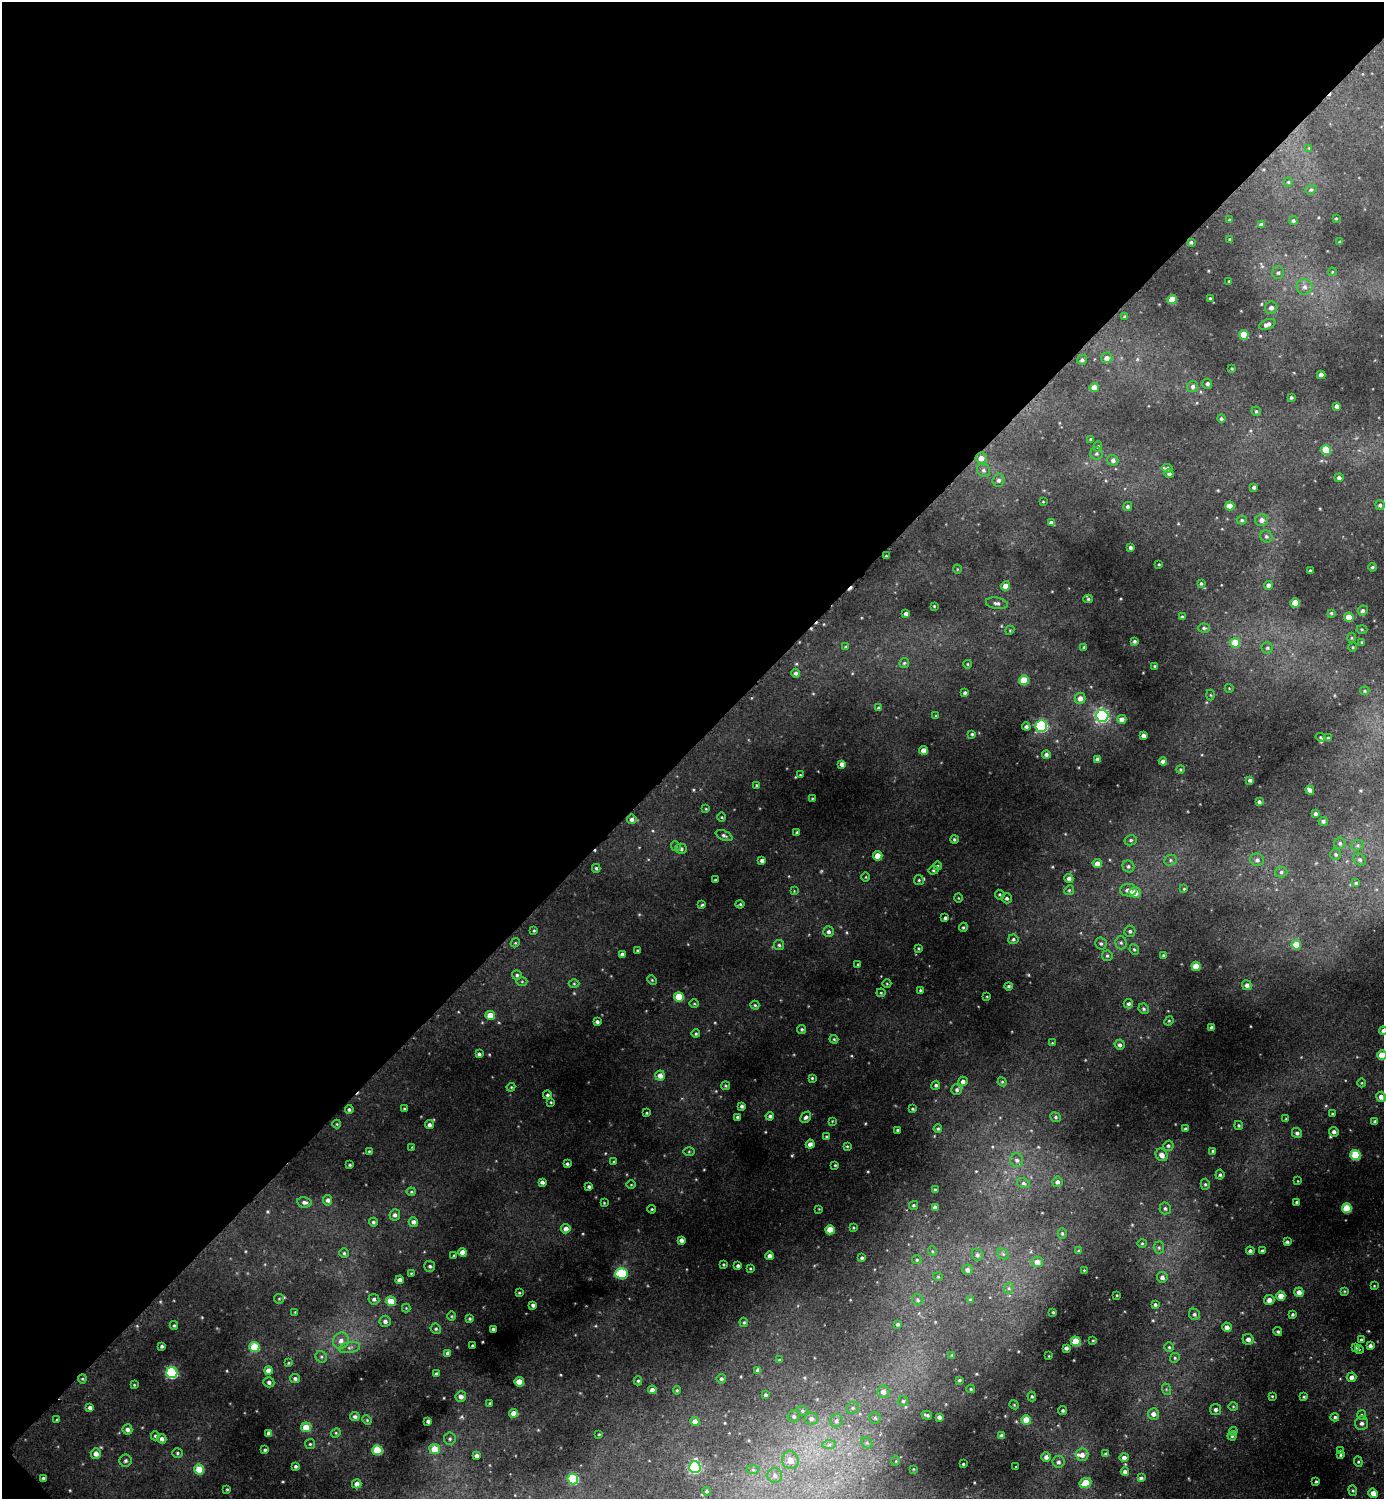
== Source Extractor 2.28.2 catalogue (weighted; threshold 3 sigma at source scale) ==
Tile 5 of 4 x 4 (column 1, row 2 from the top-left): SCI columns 164-1545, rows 2999-4495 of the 5996 x 5997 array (HDU 1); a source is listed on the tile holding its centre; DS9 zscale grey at full resolution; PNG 1386 x 1501 px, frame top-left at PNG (2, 2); each listed source drawn as its Kron ellipse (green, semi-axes under 4 px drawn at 4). Shown black and unused: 50% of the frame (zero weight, under 2 of 3 exposures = <1% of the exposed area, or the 3 px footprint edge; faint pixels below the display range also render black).
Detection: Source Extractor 2.28.2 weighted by HDU 2 'WHT'; one run over the whole footprint, this tile lists its part. Background 0.0503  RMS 0.0059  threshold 0.0264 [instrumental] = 3 sigma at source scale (4.5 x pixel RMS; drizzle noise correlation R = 1.50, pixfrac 1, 0.05/0.05 arcsec/px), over >= 5 px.
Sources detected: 458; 2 too faint to see at this stretch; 1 cosmic-ray / hot-pixel residue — neither listed nor drawn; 4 inside a brighter listed object's ellipse — not listed separately; the other 451 listed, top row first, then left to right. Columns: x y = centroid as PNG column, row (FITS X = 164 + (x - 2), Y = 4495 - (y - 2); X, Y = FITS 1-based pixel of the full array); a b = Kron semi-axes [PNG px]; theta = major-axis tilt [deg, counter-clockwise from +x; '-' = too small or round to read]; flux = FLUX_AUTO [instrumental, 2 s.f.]
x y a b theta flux
1309 148 4 4 - 0.49
1288 182 4 4 - 0.73
1311 190 6 4 19 0.94
1336 218 3 2 - 0.51
1229 220 3 3 - 0.54
1293 221 4 4 - 0.93
1261 225 4 3 - 1.6
1230 240 4 3 - 0.86
1340 241 4 3 - 0.53
1191 242 4 3 - 0.95
1332 272 4 3 - 0.54
1278 273 6 6 - 1.4
1229 281 3 2 - 0.44
1305 287 8 7 - 2.7
1210 298 3 3 - 0.79
1172 299 4 4 - 12
1271 308 6 6 - 2.3
1125 317 4 3 - 0.94
1267 324 8 5 22 3
1244 335 5 4 - 13
1107 358 5 5 - 3.1
1082 360 5 5 - 1.5
1232 369 4 3 - 0.57
1321 375 4 4 - 4.6
1207 384 5 5 - 1.3
1193 386 5 5 - 1.7
1094 387 4 4 - 6.7
1291 397 3 3 - 1.1
1337 406 4 4 - 2.3
1256 411 5 4 - 0.92
1221 419 4 4 - 1
1090 439 4 3 - 0.71
1098 446 5 4 - 0.94
1326 450 5 5 - 20
1097 453 6 6 - 1.4
981 458 6 5 - 4.2
1113 460 5 5 - 1.7
1167 468 5 4 - 1.2
983 470 7 6 - 1.6
1169 474 5 4 - 1.6
1339 478 4 4 - 1.5
998 480 6 6 - 2
1254 487 3 3 - 1.3
1043 502 3 2 - 0.38
1380 505 5 4 - 1.2
1128 506 4 4 - 1.3
1230 506 4 4 - 6.8
1242 520 5 4 - 0.82
1262 520 6 6 - 2.7
1051 522 4 4 - 1.2
1266 536 6 5 - 1.2
1130 547 3 3 - 1.3
886 556 3 2 - 0.51
1159 564 3 2 - 0.45
1372 567 4 3 - 0.89
957 569 4 3 - 0.46
1310 571 3 3 - 0.85
1201 583 3 3 - 0.66
1269 585 4 4 - 2.2
1005 586 5 4 - 5
1088 599 5 4 - 0.89
997 603 11 6 -8 2.1
1295 603 4 4 - 16
934 606 3 3 - 0.52
1363 611 5 5 - 1.4
906 613 4 3 - 1.7
1331 613 3 3 - 0.7
1182 617 3 3 - 0.87
1349 617 4 4 - 8
1204 628 6 4 -2 1.2
1362 629 5 3 - 0.66
1010 630 4 3 - 0.55
1352 638 5 3 - 0.6
1134 641 4 3 - 1
1362 642 4 3 - 0.57
1235 643 5 5 - 14
846 647 4 3 - 0.73
1084 647 3 3 - 0.68
1353 647 5 3 - 0.5
1267 648 5 5 - 1.1
904 663 5 5 - 0.85
968 664 4 3 - 0.46
1154 666 3 3 - 0.56
796 673 4 4 - 1.5
1024 680 5 5 - 18
1229 688 4 3 - 0.46
1365 691 5 4 - 0.74
965 693 3 3 - 1.1
1211 695 5 3 - 0.63
1080 698 5 5 - 3.7
879 708 4 4 - 1.2
936 716 4 3 - 0.53
1102 716 6 6 - 140
1122 719 4 4 - 3.1
1041 726 6 5 - 78
1026 727 4 4 - 1.5
972 734 4 4 - 0.88
1143 735 4 3 - 2.3
1320 737 5 3 - 0.54
1328 738 3 3 - 0.83
923 750 4 4 - 4.2
1046 754 4 4 - 1.8
1097 759 4 4 - 2.1
1163 761 4 4 - 3.5
842 764 4 4 - 3
1180 769 4 4 - 0.79
800 775 3 3 - 0.49
1250 780 4 3 - 1.3
757 785 4 3 - 0.73
1310 790 5 4 - 2.8
812 798 3 2 - 0.39
1259 802 4 3 - 1.3
706 809 4 3 - 0.46
1316 814 3 3 - 1.4
722 817 5 3 - 0.57
632 819 5 5 - 1.9
1323 821 4 4 - 1.5
797 832 3 3 - 0.92
724 836 9 4 -25 1.3
954 839 4 4 - 0.89
1131 840 6 5 - 1.2
1340 843 6 5 - 1.3
1357 845 6 5 - 1.1
676 846 5 4 - 0.85
681 849 6 5 - 1.5
1336 854 5 5 - 1.1
878 856 4 4 - 10
762 860 4 3 - 2.1
1170 860 6 5 - 1.2
1257 860 7 6 - 2
1360 860 7 5 -37 1.3
1097 864 5 4 - 5.1
938 866 4 3 - 0.51
1128 866 6 5 - 1.4
596 868 4 3 - 0.89
933 870 5 4 - 0.83
1281 872 6 5 - 1.4
866 877 4 3 - 0.52
1069 878 4 4 - 2.1
715 880 3 3 - 0.91
919 880 5 5 - 0.84
1356 883 4 4 - 0.94
1184 889 4 3 - 0.53
1069 890 5 4 - 0.88
1128 890 8 6 1 3.6
794 891 4 4 - 0.48
1135 892 5 5 - 7.5
1000 895 5 4 - 0.87
958 898 5 3 - 0.48
1007 898 5 5 - 1.2
740 904 4 3 - 0.77
702 905 4 4 - 0.85
945 918 3 3 - 1.1
963 927 5 4 - 0.79
534 931 4 4 - 0.65
1130 931 5 5 - 1.4
828 932 5 5 - 1.6
1013 939 5 4 - 0.98
515 943 4 3 - 0.58
1101 943 6 5 - 1.3
1121 943 6 5 - 1.4
1296 944 5 4 - 13
779 945 5 5 - 1.1
919 948 3 3 - 0.65
1134 950 5 4 - 0.95
637 951 3 3 - 0.67
622 954 4 4 - 1.4
1163 955 4 4 - 0.94
1107 956 5 5 - 1
858 964 3 3 - 0.63
1196 966 4 4 - 13
517 975 5 5 - 1.1
652 980 5 3 - 0.61
522 981 5 3 - 0.61
574 983 5 3 - 0.59
887 984 4 3 - 0.49
1247 985 5 4 - 2.3
1009 986 4 3 - 0.96
920 990 4 3 - 0.77
881 993 4 4 - 0.63
679 997 5 5 - 19
987 997 3 2 - 0.43
694 1004 5 3 - 0.63
1128 1004 4 4 - 1.3
755 1005 4 4 - 0.83
1144 1009 5 5 - 1.1
490 1015 4 4 - 8.5
1169 1021 5 4 - 0.67
597 1022 4 3 - 1.4
1212 1027 4 3 - 2
802 1029 4 4 - 1
1383 1031 4 4 - 1.7
696 1034 4 4 - 0.85
834 1039 4 3 - 0.66
1052 1043 3 3 - 0.45
1120 1045 5 5 - 1.6
479 1054 4 3 - 1.2
1382 1055 5 4 - 11
660 1076 5 5 - 3.5
812 1078 3 3 - 0.7
963 1081 5 4 - 2.2
1002 1082 4 4 - 0.76
1362 1083 4 3 - 0.47
936 1085 5 4 - 1.2
725 1086 4 4 - 0.77
511 1087 4 3 - 0.61
957 1090 5 5 - 1.4
547 1095 4 4 - 1.1
1381 1097 5 5 - 3
551 1102 3 3 - 0.54
742 1106 4 3 - 1.4
349 1109 4 4 - 1.2
404 1109 3 3 - 0.74
913 1109 4 3 - 0.77
647 1113 4 3 - 0.6
1332 1114 3 3 - 0.72
770 1116 4 4 - 1.2
737 1117 4 3 - 1.1
806 1117 6 4 46 1.6
1056 1117 5 4 - 0.99
1286 1119 4 3 - 0.61
832 1121 3 3 - 0.46
1375 1121 3 3 - 0.83
337 1124 4 4 - 0.53
429 1125 4 4 - 1.7
1239 1125 4 4 - 0.9
938 1129 4 4 - 0.84
1185 1129 3 3 - 0.94
897 1130 3 3 - 0.68
1334 1132 5 5 - 2.1
1297 1133 5 5 - 1.6
827 1137 4 3 - 0.85
810 1144 4 4 - 2.7
847 1146 4 4 - 0.68
1168 1146 5 5 - 1.3
412 1147 3 3 - 0.43
369 1151 3 3 - 0.62
1213 1151 4 3 - 1.2
689 1152 6 4 1 0.78
1162 1155 7 5 -52 3.7
1355 1155 5 5 - 29
1017 1160 7 6 - 2.1
614 1162 4 3 - 0.63
567 1164 3 3 - 1.1
350 1165 3 3 - 0.78
835 1165 3 3 - 0.57
1220 1175 5 4 - 1.2
1298 1181 3 2 - 0.35
542 1182 4 4 - 1.9
1057 1182 5 5 - 2.1
1023 1183 6 5 - 1.4
1205 1184 5 4 - 0.95
631 1185 4 3 - 0.49
589 1187 3 3 - 1.1
935 1190 4 3 - 0.91
411 1192 4 4 - 0.65
328 1200 5 4 - 1.8
304 1202 7 5 -8 1.7
1297 1202 3 3 - 1.1
604 1203 3 2 - 0.51
913 1205 4 4 - 0.88
935 1207 4 4 - 2.5
1165 1208 6 5 - 1.4
1347 1208 5 5 - 23
652 1209 4 3 - 0.68
819 1209 3 3 - 0.44
395 1215 5 5 - 1.9
373 1222 4 4 - 1.1
413 1222 5 4 - 2.1
853 1227 3 3 - 0.58
566 1229 5 4 - 3.4
830 1230 4 4 - 13
1062 1233 5 4 - 0.9
681 1240 4 4 - 2.5
1287 1242 3 3 - 0.91
1142 1243 4 4 - 0.72
1159 1247 6 5 - 1.2
932 1251 5 3 - 0.57
1078 1251 4 3 - 0.62
1250 1251 4 4 - 1.8
1262 1251 4 4 - 1.5
463 1252 4 4 - 7.2
344 1253 4 4 - 0.98
1003 1254 6 5 - 1.2
454 1255 4 2 - 0.55
977 1255 6 5 - 1.7
769 1256 4 4 - 2.7
862 1258 3 3 - 1
917 1260 5 4 - 0.69
1037 1262 6 5 - 4.4
723 1264 3 3 - 0.74
430 1266 5 5 - 1.4
738 1266 4 3 - 1.4
750 1268 3 3 - 0.64
967 1270 5 5 - 2
1084 1270 3 2 - 0.39
411 1273 4 3 - 0.48
622 1273 6 5 - 39
938 1277 5 3 - 0.51
1162 1277 5 5 - 2.2
400 1280 4 4 - 3.8
1374 1286 3 3 - 0.49
1009 1288 6 4 72 0.98
1344 1291 4 3 - 0.6
1299 1292 5 4 - 3.6
519 1293 3 3 - 0.6
1117 1295 3 2 - 0.44
1281 1296 5 4 - 6.9
279 1299 5 5 - 0.68
374 1299 5 5 - 1.6
918 1300 6 5 - 1.1
970 1300 4 3 - 1.6
1269 1300 5 5 - 4.1
391 1301 5 4 - 9
533 1305 4 3 - 1.8
1155 1305 4 4 - 1.1
406 1308 4 4 - 0.54
295 1312 3 3 - 0.38
1053 1312 3 3 - 0.68
1194 1314 6 5 - 1.3
1292 1315 4 3 - 0.98
452 1316 5 3 - 0.56
470 1319 4 4 - 0.75
385 1321 6 5 - 2.3
744 1322 5 4 - 0.78
898 1324 4 3 - 0.91
174 1325 4 4 - 0.8
1227 1327 5 4 - 3.3
436 1329 5 4 - 1
493 1329 3 3 - 1.2
1278 1332 4 4 - 0.96
1248 1339 5 5 - 2.7
1093 1340 4 2 - 0.51
1361 1340 4 3 - 1.3
341 1341 8 7 - 3.7
1076 1341 5 4 - 21
162 1346 3 3 - 1.1
473 1346 3 3 - 1.1
1370 1346 4 3 - 1.9
254 1347 5 5 - 22
1169 1347 5 5 - 0.83
350 1348 11 5 10 2.3
1066 1348 4 3 - 1.7
1356 1348 4 2 - 0.5
1359 1350 4 3 - 0.42
448 1353 4 3 - 1.6
952 1355 4 3 - 0.7
1049 1356 3 2 - 0.4
321 1357 6 5 - 1.2
1175 1358 5 4 - 0.82
779 1360 4 4 - 0.63
288 1363 4 3 - 0.59
269 1370 4 4 - 4.5
758 1370 4 4 - 2.8
172 1373 5 5 - 64
436 1374 3 3 - 1.3
1351 1377 5 4 - 2.7
295 1378 5 4 - 1.5
82 1379 4 4 - 0.75
721 1379 5 4 - 1.2
959 1380 4 3 - 0.9
638 1381 4 4 - 0.86
269 1382 5 5 - 1.5
519 1382 4 4 - 10
134 1385 3 3 - 0.54
971 1389 4 3 - 0.85
1166 1389 6 4 -72 0.73
652 1390 4 4 - 3.3
677 1390 4 4 - 0.69
883 1392 6 6 - 3.4
765 1395 4 3 - 0.86
461 1396 5 5 - 2.6
1032 1396 5 4 - 0.86
1272 1396 3 2 - 0.51
1304 1397 4 3 - 0.75
903 1401 5 5 - 0.96
490 1403 3 3 - 0.59
1014 1405 4 4 - 0.61
90 1407 4 4 - 1.9
1233 1407 5 3 - 0.61
853 1408 6 5 - 1.2
1215 1410 5 5 - 1.8
802 1411 6 4 -21 0.98
1063 1411 4 4 - 1
513 1413 4 4 - 4.8
1153 1414 5 5 - 3.6
927 1415 5 3 - 1.1
1362 1415 5 4 - 0.86
794 1416 6 5 - 1.4
355 1417 5 4 - 1.6
939 1417 4 4 - 2
1335 1417 4 4 - 1
811 1418 6 6 - 2.1
875 1418 6 5 - 1.2
57 1420 4 3 - 0.53
367 1420 5 4 - 0.66
1026 1420 5 4 - 12
428 1421 4 3 - 1.4
836 1421 7 6 - 2
695 1422 4 4 - 5.1
1362 1423 7 6 - 2.1
306 1427 5 5 - 10
127 1429 5 5 - 2.4
1233 1431 4 4 - 0.75
269 1433 4 4 - 3
336 1433 5 4 - 0.74
599 1434 3 3 - 0.53
155 1436 4 4 - 0.84
1002 1436 4 4 - 2.5
1232 1436 4 4 - 1.1
162 1439 5 4 - 2.1
450 1439 6 6 - 1.3
867 1443 6 5 - 1.3
310 1444 5 5 - 0.86
829 1445 7 4 2 1.5
435 1449 5 5 - 10
265 1450 4 3 - 0.98
377 1450 5 5 - 28
1340 1451 4 3 - 0.76
96 1453 5 5 - 3.8
177 1453 5 4 - 1
1106 1454 4 4 - 1.1
1082 1455 6 6 - 3.2
1340 1455 4 3 - 0.79
476 1456 4 3 - 1.8
1046 1457 4 4 - 2.3
1124 1457 5 4 - 1.9
790 1460 9 8 - 5.6
125 1461 6 6 - 1.4
896 1461 5 3 - 0.56
1058 1462 6 6 - 1.7
1358 1462 5 4 - 0.86
963 1464 3 3 - 0.66
296 1466 3 3 - 0.98
695 1467 6 5 - 85
1016 1467 3 2 - 0.38
199 1469 5 5 - 17
913 1469 4 2 - 0.4
753 1470 6 4 -2 1
1125 1472 4 4 - 2
775 1475 7 7 - 2.6
43 1478 3 3 - 1
1141 1478 4 3 - 1.2
573 1479 5 5 - 37
1316 1481 3 3 - 0.78
1085 1483 6 5 - 14
357 1484 5 4 - 3
227 1489 3 3 - 0.65
1353 1490 5 4 - 0.77
707 1491 4 3 - 0.75
1373 1493 5 4 - 5.1
Isophote crosses this tile's border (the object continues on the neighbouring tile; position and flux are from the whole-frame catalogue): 2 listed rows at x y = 1383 1031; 1382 1055